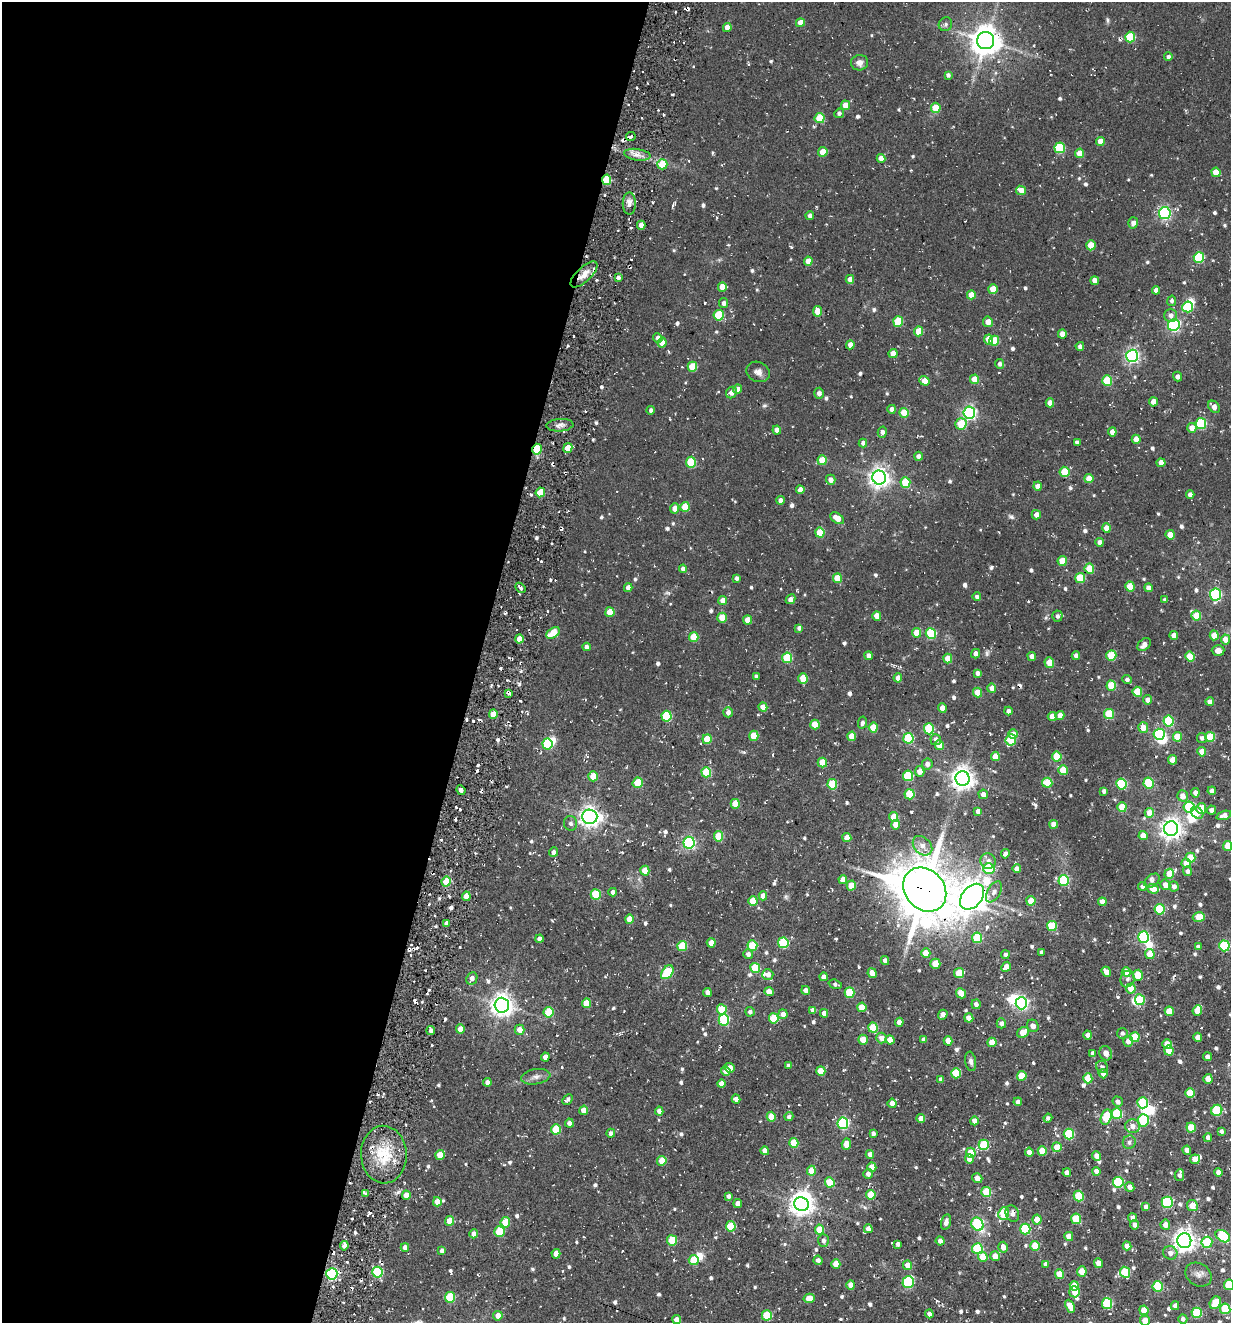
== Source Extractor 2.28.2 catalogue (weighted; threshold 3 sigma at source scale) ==
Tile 5 of 4 x 4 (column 1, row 2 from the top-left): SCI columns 256-1484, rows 2664-3984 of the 5354 x 5304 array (HDU 1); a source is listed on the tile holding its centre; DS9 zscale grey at full resolution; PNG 1233 x 1325 px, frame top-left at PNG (2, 2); each listed source drawn as its Kron ellipse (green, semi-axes under 4 px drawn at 4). Shown black and unused: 39% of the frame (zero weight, under 2 of 3 exposures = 3% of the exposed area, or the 3 px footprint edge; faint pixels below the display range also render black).
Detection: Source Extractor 2.28.2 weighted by HDU 2 'WHT'; one run over the whole footprint, this tile lists its part. Background 0.0885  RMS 0.013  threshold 0.0569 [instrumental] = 3 sigma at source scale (4.5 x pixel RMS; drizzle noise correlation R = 1.50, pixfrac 1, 0.05/0.05 arcsec/px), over >= 5 px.
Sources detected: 842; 1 too faint to see at this stretch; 11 inside a brighter object's white glare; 17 cosmic-ray / hot-pixel residue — neither listed nor drawn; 8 inside a brighter listed object's ellipse — not listed separately; of the other 805, all 500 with FLUX_AUTO >= 3.82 (the completeness limit of this list) listed and drawn (305 fainter detections not listed), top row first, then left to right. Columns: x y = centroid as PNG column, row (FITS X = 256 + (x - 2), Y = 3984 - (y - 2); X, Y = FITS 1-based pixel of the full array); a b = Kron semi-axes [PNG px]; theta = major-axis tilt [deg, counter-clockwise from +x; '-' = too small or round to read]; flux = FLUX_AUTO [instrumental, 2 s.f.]
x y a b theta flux
800 23 4 4 - 12
945 24 7 6 - 4
727 27 4 4 - 12
1130 37 5 5 - 58
986 41 8 8 - 2100
1168 57 4 4 - 4.6
860 63 8 7 - 8.1
948 75 4 4 - 3.9
845 105 5 4 - 14
936 108 5 4 - 33
839 113 5 4 - 3.8
820 118 5 5 - 48
631 137 5 3 - 6.6
1100 141 4 4 - 15
1060 148 5 5 - 74
823 152 5 4 - 25
1080 153 5 4 - 20
637 155 13 5 -8 7.9
881 158 4 4 - 10
662 164 5 5 - 40
1216 172 4 4 - 21
606 180 5 4 - 55
1021 190 5 4 - 14
629 204 11 6 -90 8.3
1165 213 6 5 - 220
810 215 4 4 - 5.2
1133 223 5 5 - 6
641 225 4 4 - 13
1091 245 5 4 - 30
1199 258 5 5 - 88
808 261 4 4 - 13
584 274 17 7 43 13
618 278 4 4 - 3.8
850 279 4 4 - 8.8
1095 281 4 4 - 11
722 287 5 4 - 19
993 289 5 4 - 24
1156 290 4 4 - 6.3
971 295 4 4 - 17
1172 301 5 4 - 3.9
724 303 5 4 - 5.2
1188 307 5 5 - 73
818 311 5 4 - 22
719 315 5 5 - 72
1171 315 7 6 - 6.3
898 321 5 5 - 50
988 322 5 5 - 12
1174 325 6 6 - 210
919 331 5 4 - 29
1062 334 4 4 - 13
658 338 5 4 - 5.1
989 339 5 4 - 18
994 341 5 5 - 35
662 343 5 4 - 19
850 345 4 4 - 9.8
1080 346 4 4 - 4.9
893 354 4 4 - 13
1132 356 6 6 - 320
1000 364 5 4 - 4.9
692 367 5 5 - 39
758 372 12 9 -26 8.1
1177 377 5 4 - 5.4
975 379 5 4 - 20
924 381 5 4 - 18
1107 381 5 5 - 59
738 389 4 4 - 6.3
731 393 6 5 - 6.9
819 393 5 5 - 5.5
1153 402 4 4 - 13
1050 403 4 4 - 12
1214 407 6 5 - 7.7
892 409 4 4 - 6.5
651 410 4 3 - 4
904 413 5 4 - 34
969 413 6 6 - 300
961 424 5 5 - 38
1201 424 5 5 - 91
560 425 13 6 4 6.5
1192 428 5 4 - 12
777 430 4 4 - 9.2
882 432 6 4 76 5.6
1112 432 4 4 - 11
1136 439 4 4 - 16
1077 442 4 4 - 4
863 443 4 4 - 5.6
568 448 5 4 - 24
537 449 5 4 - 50
918 456 4 4 - 5.5
822 460 5 4 - 33
691 462 5 5 - 64
1161 463 4 4 - 11
1064 472 5 5 - 38
879 478 7 7 - 800
1089 478 5 4 - 16
831 480 5 4 - 8
905 482 5 5 - 45
1038 486 4 4 - 9.9
800 490 4 4 - 8.8
540 492 5 4 - 33
1190 495 4 4 - 6.6
780 500 4 4 - 6.3
685 507 5 4 - 29
675 508 5 4 - 12
1036 515 5 4 - 8.9
837 518 7 5 -36 16
1106 528 4 4 - 16
820 533 5 4 - 43
1170 535 4 4 - 22
1100 542 4 4 - 7.7
1062 561 5 4 - 28
683 569 4 4 - 7
1089 569 5 5 - 28
736 578 4 3 - 4.2
837 578 5 4 - 30
1080 578 5 5 - 54
1130 586 5 4 - 26
520 588 6 3 -44 4.8
628 588 4 4 - 8.5
1148 588 4 4 - 7.2
1215 595 6 5 - 180
977 597 4 4 - 4.5
791 599 5 4 - 7.7
1165 600 4 4 - 4.5
723 601 4 4 - 13
610 612 5 4 - 24
877 616 5 4 - 16
1057 616 5 5 - 4.2
1196 616 5 5 - 35
722 618 5 4 - 24
748 620 4 4 - 16
799 628 4 4 - 4.7
553 633 7 5 37 40
917 633 5 4 - 20
931 633 5 5 - 81
1174 635 4 4 - 11
1214 635 5 4 - 23
694 637 5 4 - 42
519 639 4 4 - 13
1225 639 5 4 - 15
1144 645 7 5 46 9.1
586 647 4 4 - 5.8
1218 650 6 5 - 10
976 654 4 4 - 8.7
1111 655 5 5 - 47
868 656 4 4 - 6.6
1032 656 4 4 - 8
1076 656 4 4 - 6.4
1190 656 5 4 - 37
787 658 5 5 - 72
948 658 5 4 - 21
1049 663 5 5 - 22
977 673 4 4 - 5.9
756 676 4 3 - 4.2
803 678 5 4 - 26
898 678 4 4 - 11
1127 679 5 4 - 4.4
1111 686 5 4 - 47
992 688 5 4 - 11
1137 692 5 5 - 40
509 693 3 3 - 9
978 693 5 4 - 23
1148 700 4 4 - 8.6
1210 702 4 4 - 9
763 707 4 4 - 16
942 708 4 4 - 13
1008 711 4 4 - 4.9
728 712 5 4 - 7
493 714 5 4 - 20
1109 714 5 5 - 51
1060 715 4 4 - 11
667 716 5 5 - 84
1052 717 4 4 - 14
1168 721 5 5 - 86
862 723 6 4 79 4.3
815 724 5 4 - 30
873 727 5 4 - 27
1143 728 5 5 - 13
929 729 5 5 - 77
1013 734 5 4 - 10
1159 734 6 5 - 100
754 736 5 4 - 35
852 736 5 4 - 22
1177 737 5 4 - 30
1210 737 5 5 - 50
908 738 5 5 - 82
1202 738 5 5 - 4.6
707 739 5 4 - 30
936 740 5 5 - 6.9
1011 740 6 5 - 49
547 744 5 5 - 87
939 745 5 4 - 25
1202 752 5 4 - 17
995 756 5 4 - 21
1057 757 5 5 - 45
1173 760 4 4 - 17
822 763 5 4 - 31
927 764 5 5 - 7.4
1063 770 5 4 - 30
920 771 5 5 - 11
706 772 5 5 - 57
593 776 5 4 - 27
908 776 5 5 - 79
962 778 7 7 - 1000
638 783 5 5 - 50
1047 783 5 5 - 39
1149 783 5 5 - 85
832 784 5 5 - 59
1121 784 5 5 - 97
461 790 5 4 - 6.5
1104 791 4 4 - 4
1212 791 4 4 - 8
1195 793 5 4 - 6.1
910 794 5 5 - 53
983 794 5 5 - 6.9
1182 796 5 5 - 11
735 804 5 4 - 24
1122 807 5 4 - 29
1189 807 5 5 - 88
1201 808 5 5 - 19
1211 810 4 4 - 5.6
978 811 4 4 - 7
1149 813 5 4 - 19
1197 813 6 5 - 7.5
1224 815 7 4 19 7.7
590 817 7 7 - 750
894 817 5 4 - 21
571 823 7 6 - 3.9
1054 824 4 4 - 11
896 825 5 4 - 16
1171 829 7 7 - 940
718 836 5 4 - 34
1143 836 4 4 - 16
847 837 4 4 - 16
689 843 6 5 - 230
922 846 11 8 -46 10
1228 846 5 4 - 26
554 852 5 4 - 5.8
1005 854 5 4 - 5.7
1191 858 5 4 - 27
988 861 8 7 - 7
1186 863 5 4 - 16
989 868 6 5 - 73
1017 869 4 4 - 9.7
645 871 5 4 - 26
1187 871 5 4 - 5.2
1169 874 5 5 - 27
843 880 4 4 - 13
1064 880 5 5 - 87
1152 881 8 6 39 4.3
446 882 5 4 - 37
1165 885 5 5 - 12
851 886 5 4 - 25
1142 886 4 4 - 5.2
1174 886 5 4 - 6.5
1153 889 6 4 -16 24
925 890 24 19 -48 7700
613 892 4 4 - 5.6
994 892 11 6 61 6.5
596 894 5 5 - 62
466 896 5 4 - 16
763 896 4 4 - 13
972 897 14 10 51 1900
753 901 5 4 - 34
1031 901 5 4 - 24
1102 902 4 4 - 12
1160 909 5 5 - 67
1199 917 6 5 - 35
629 919 4 4 - 20
446 923 4 4 - 6.1
1052 926 5 5 - 56
1144 937 6 5 - 150
977 938 5 5 - 54
539 939 4 4 - 8.4
711 943 4 4 - 14
783 943 5 5 - 91
682 946 5 5 - 44
752 946 5 5 - 47
1224 946 5 5 - 85
1198 947 4 4 - 4.6
1041 952 4 3 - 4.3
926 953 5 4 - 21
748 954 5 5 - 5.7
1150 954 5 4 - 28
1005 955 4 4 - 4.3
885 961 4 4 - 5.9
935 964 5 5 - 29
1006 967 5 4 - 9.9
755 968 5 5 - 47
667 972 8 5 51 68
1106 972 5 4 - 10
1126 972 5 4 - 22
872 973 5 4 - 14
959 973 5 5 - 34
768 975 5 5 - 7.5
1138 975 5 5 - 34
824 977 4 4 - 8.5
472 978 6 5 - 6.8
1127 979 8 7 - 5
835 984 7 4 -17 3.9
1131 988 5 5 - 25
806 990 4 4 - 5.9
707 992 4 4 - 7.7
769 992 4 4 - 15
849 993 5 5 - 61
961 993 5 4 - 20
1140 1000 5 5 - 41
586 1003 5 4 - 26
1021 1003 6 5 - 290
976 1004 5 4 - 5.7
502 1005 7 7 - 1000
862 1007 5 4 - 29
722 1009 5 5 - 28
813 1010 4 4 - 6.9
1169 1011 5 4 - 26
1197 1011 5 4 - 21
549 1012 5 5 - 43
750 1012 5 4 - 4.6
824 1013 4 4 - 8.2
783 1014 5 4 - 9.3
943 1015 5 4 - 8.4
774 1018 5 5 - 52
969 1018 4 4 - 13
724 1020 5 5 - 100
899 1022 4 4 - 11
1001 1023 5 5 - 5.7
1033 1026 6 5 - 7.2
873 1028 5 5 - 38
460 1029 5 4 - 14
519 1030 5 5 - 12
431 1031 4 3 - 5.3
1023 1032 6 5 - 22
1122 1033 5 5 - 4.4
1088 1035 4 4 - 9.8
1135 1037 5 5 - 38
1198 1037 4 4 - 11
882 1038 5 5 - 11
863 1040 5 4 - 16
890 1040 4 4 - 17
924 1040 4 4 - 5.4
948 1041 4 4 - 16
1128 1041 5 5 - 8.7
992 1042 4 4 - 19
1167 1044 5 5 - 19
1169 1051 5 4 - 31
1093 1053 4 4 - 4.6
1106 1053 7 6 - 9.7
545 1057 4 4 - 9.9
1208 1057 4 4 - 5
971 1061 10 5 -81 4.8
788 1066 3 3 - 3.8
1102 1067 6 5 - 4
730 1068 5 4 - 15
726 1071 5 4 - 10
821 1071 5 4 - 26
956 1073 5 5 - 50
1103 1074 5 4 - 7.2
1022 1076 5 4 - 35
536 1077 15 7 9 7.6
1088 1078 5 4 - 31
941 1079 4 4 - 3.9
1208 1079 5 4 - 13
487 1082 4 4 - 6.3
722 1084 4 4 - 14
1190 1093 5 5 - 36
568 1099 6 4 46 4.1
736 1099 4 4 - 9.2
1018 1102 4 4 - 5.8
1118 1102 5 5 - 5.6
892 1103 5 4 - 8.8
1143 1103 5 5 - 64
584 1110 4 4 - 18
1217 1110 6 5 - 66
659 1111 4 4 - 6.5
1117 1114 5 5 - 81
771 1117 5 4 - 27
789 1117 4 4 - 4.9
1106 1117 8 5 75 45
1048 1118 4 4 - 4.4
921 1119 4 4 - 13
1143 1120 6 5 - 81
974 1121 4 4 - 9.5
569 1123 4 4 - 7.1
843 1123 6 5 - 160
1133 1126 7 7 - 7.2
1191 1127 5 4 - 36
556 1129 5 5 - 53
1221 1131 4 4 - 3.9
611 1133 4 4 - 5.9
873 1133 4 4 - 5.1
1069 1134 5 5 - 84
1208 1137 4 4 - 5.9
1129 1142 7 6 - 4.3
794 1143 5 4 - 36
846 1144 6 4 87 16
984 1145 5 5 - 61
1057 1147 5 4 - 19
1187 1150 4 4 - 9.8
765 1151 4 4 - 10
1042 1151 5 4 - 28
1029 1152 4 4 - 8.5
971 1153 5 5 - 25
870 1154 4 4 - 7.5
384 1155 29 23 -87 50
440 1155 5 4 - 23
1096 1156 5 4 - 7.9
969 1159 4 4 - 11
1195 1159 5 5 - 15
662 1161 5 4 - 32
872 1167 4 4 - 17
811 1171 5 4 - 20
1096 1171 4 4 - 8.7
1219 1172 4 4 - 9.7
1067 1173 4 4 - 8.9
868 1174 5 4 - 6.9
1179 1175 6 4 82 5.2
977 1178 5 4 - 9
830 1182 5 4 - 38
1118 1182 5 5 - 89
1130 1187 5 4 - 8.7
986 1192 5 5 - 53
365 1193 4 3 - 4.4
406 1195 4 4 - 14
871 1195 5 4 - 30
728 1196 4 4 - 4.7
1079 1196 5 5 - 57
437 1202 4 4 - 15
1167 1202 5 5 - 130
738 1203 4 4 - 7.9
802 1204 7 6 - 1100
1192 1205 6 5 - 17
1146 1207 4 4 - 6.9
1004 1213 6 5 - 62
1012 1214 8 6 -69 6.7
1133 1218 5 4 - 5.9
1076 1219 5 5 - 47
1037 1220 5 4 - 20
450 1221 5 4 - 29
505 1222 5 4 - 33
946 1222 8 4 75 5.5
977 1224 7 6 - 110
1134 1225 5 4 - 6
1165 1225 5 5 - 9.2
731 1226 5 5 - 53
868 1229 4 4 - 8.8
1025 1229 5 5 - 93
820 1230 5 4 - 28
500 1231 5 5 - 56
474 1234 4 4 - 8.8
1069 1236 4 4 - 12
1223 1236 8 5 -31 78
672 1240 5 5 - 50
823 1240 6 5 - 5.8
940 1241 4 4 - 6.5
1184 1241 7 7 - 950
1207 1242 5 5 - 57
898 1244 4 4 - 5
344 1246 4 4 - 7.7
1035 1246 5 4 - 32
1127 1246 4 4 - 11
405 1247 4 4 - 7.4
1003 1247 5 5 - 12
977 1249 5 5 - 88
442 1251 4 4 - 5.4
1170 1253 7 6 - 7.4
556 1254 5 4 - 16
995 1256 5 5 - 15
983 1257 5 4 - 24
694 1260 5 5 - 38
818 1260 5 4 - 5.9
1098 1263 5 4 - 11
836 1264 5 4 - 23
1046 1264 4 4 - 6
907 1265 5 4 - 14
1082 1271 5 5 - 18
377 1272 5 5 - 87
1125 1272 5 5 - 51
332 1274 6 5 - 200
1059 1274 5 4 - 29
1198 1275 14 11 -32 8.3
908 1282 6 5 - 130
851 1285 5 4 - 15
1229 1285 5 5 - 60
1074 1286 5 4 - 27
1158 1286 5 5 - 81
1075 1292 5 5 - 15
450 1297 5 5 - 71
809 1298 5 4 - 17
1215 1303 7 5 59 37
1107 1304 5 5 - 92
1070 1306 7 4 -66 19
1175 1306 4 4 - 7.3
1225 1309 5 5 - 59
1144 1310 5 4 - 19
1197 1313 5 5 - 75
929 1314 4 4 - 5.5
767 1315 5 5 - 56
498 1316 5 4 - 10
1183 1319 4 4 - 4.9
677 1320 4 4 - 12
1145 1321 5 4 - 16
Overlapping masked pixels (flux is a lower limit): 8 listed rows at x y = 631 137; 606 180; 584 274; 537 449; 509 693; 925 890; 972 897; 332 1274
Isophote crosses this tile's border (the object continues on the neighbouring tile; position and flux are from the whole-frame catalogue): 3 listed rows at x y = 1228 846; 1229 1285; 1145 1321
Unlisted compact peaks at least as high as the median listed source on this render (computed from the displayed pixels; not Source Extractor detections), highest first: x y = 519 684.